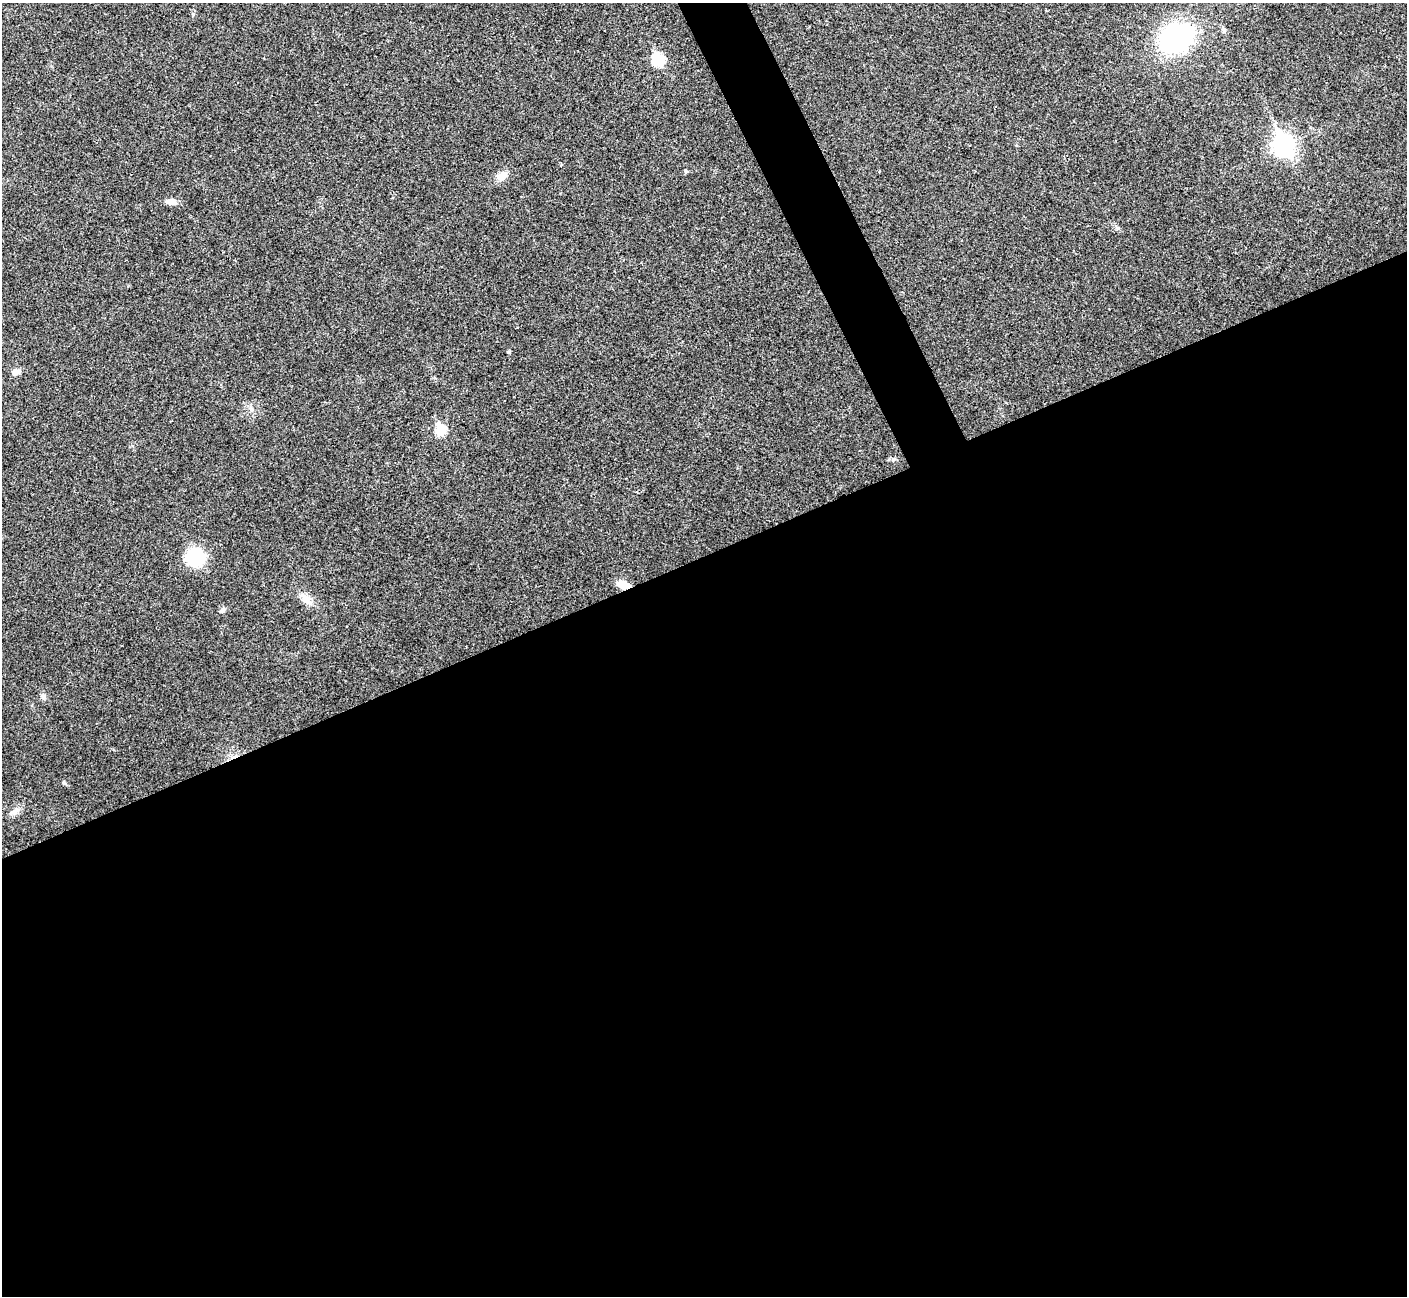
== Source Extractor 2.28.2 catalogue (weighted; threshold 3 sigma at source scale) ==
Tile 15 of 4 x 4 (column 3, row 4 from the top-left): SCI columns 2814-4218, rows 156-1449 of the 5629 x 5618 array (HDU 1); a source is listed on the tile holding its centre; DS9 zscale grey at full resolution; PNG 1409 x 1298 px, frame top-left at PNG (2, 3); no overlay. Shown black and unused: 59% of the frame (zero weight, under 3 of 4 exposures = <1% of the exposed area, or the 3 px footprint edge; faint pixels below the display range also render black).
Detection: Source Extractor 2.28.2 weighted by HDU 2 'WHT'; one run over the whole footprint, this tile lists its part. Background 0.0224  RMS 0.004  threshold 0.018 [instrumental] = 3 sigma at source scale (4.5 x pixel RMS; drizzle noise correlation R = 1.50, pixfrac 1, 0.05/0.05 arcsec/px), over >= 5 px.
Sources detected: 16; all 16 listed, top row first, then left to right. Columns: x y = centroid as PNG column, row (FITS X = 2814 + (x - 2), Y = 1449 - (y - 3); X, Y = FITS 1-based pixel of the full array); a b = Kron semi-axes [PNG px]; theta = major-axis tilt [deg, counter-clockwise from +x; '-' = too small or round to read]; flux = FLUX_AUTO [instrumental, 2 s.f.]
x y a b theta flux
1224 30 7 5 62 0.69
1176 38 29 25 30 70
658 60 7 6 - 29
1283 145 9 8 - 190
686 171 5 4 - 0.54
502 176 15 9 39 3.1
171 201 13 7 -2 2.4
509 352 4 3 - 0.57
15 372 11 7 9 1.8
440 430 6 6 - 19
195 557 16 15 - 22
623 585 13 8 -21 4.8
306 599 18 9 -46 3.9
223 610 7 5 43 0.83
64 783 5 4 - 0.52
14 812 14 6 25 2
Overlapping masked pixels (flux is a lower limit): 1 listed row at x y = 623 585
Unlisted compact peaks at least as high as the median listed source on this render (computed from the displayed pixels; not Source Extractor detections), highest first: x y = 43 697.